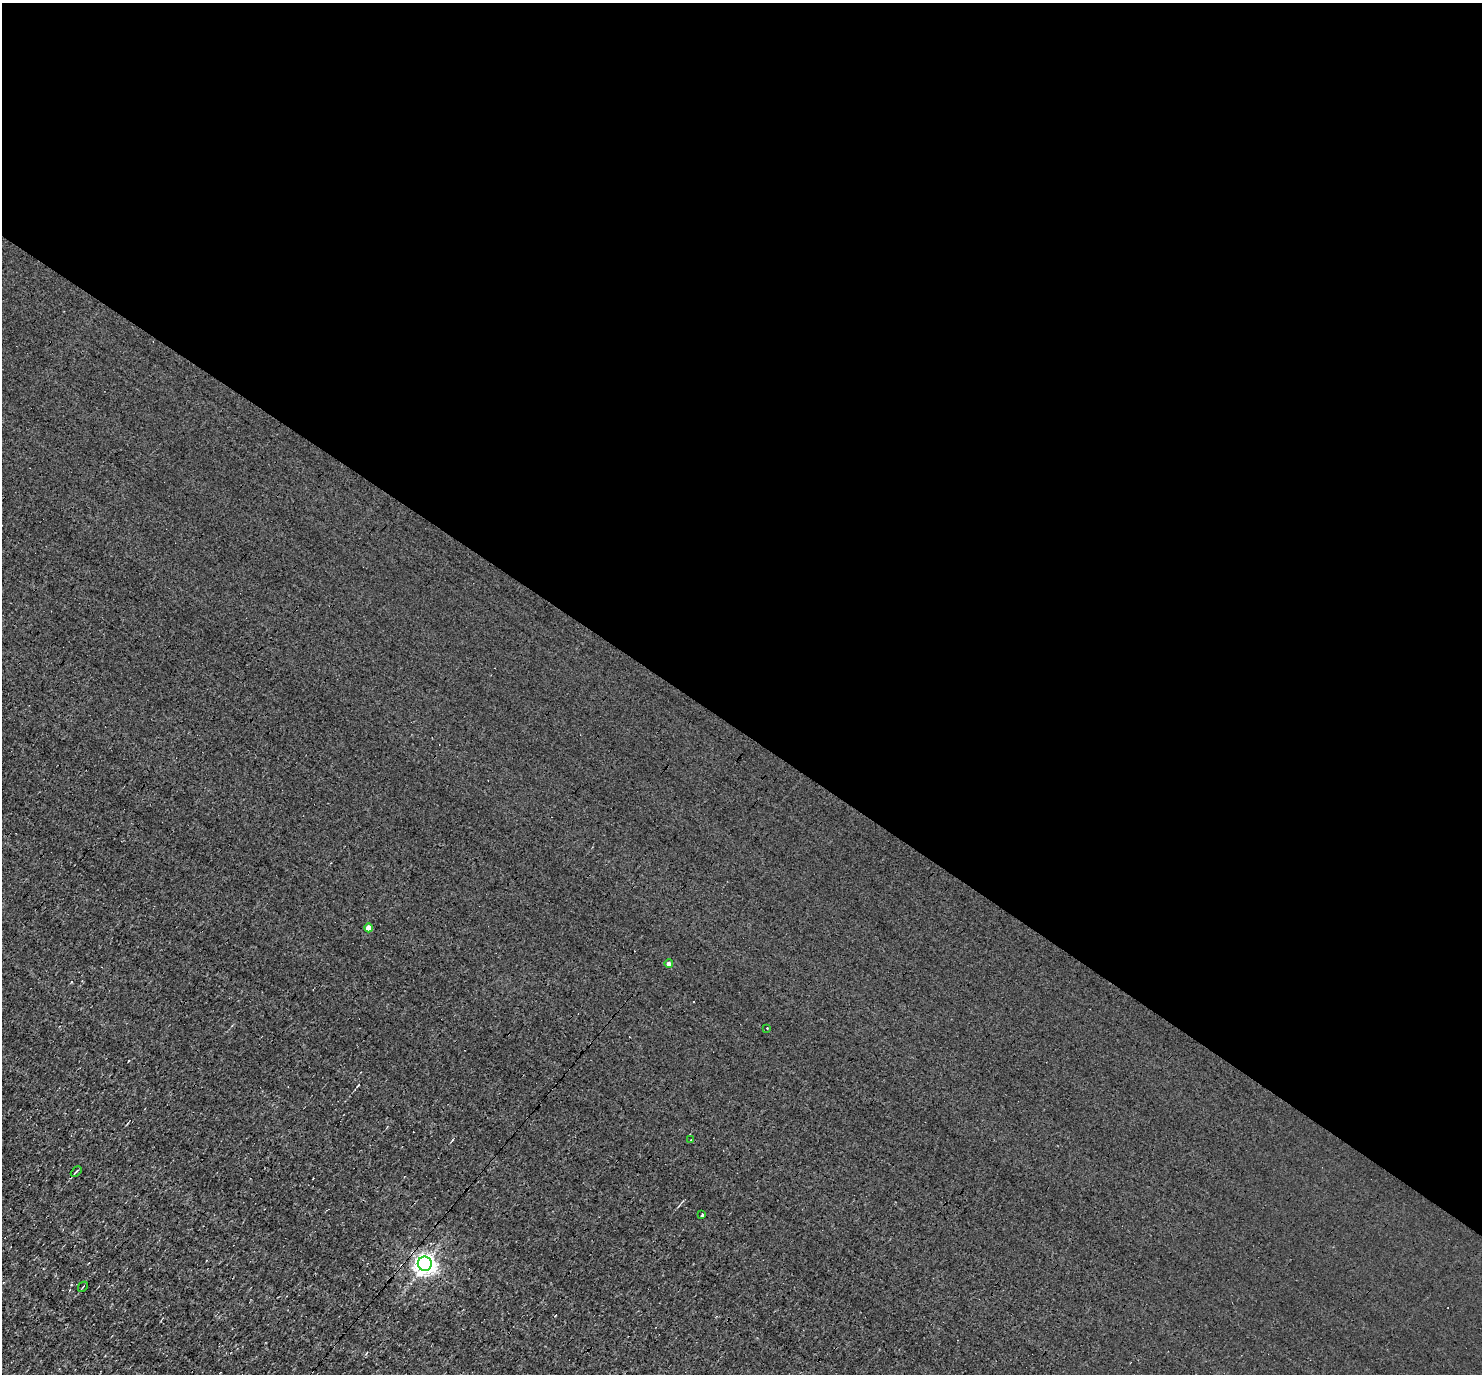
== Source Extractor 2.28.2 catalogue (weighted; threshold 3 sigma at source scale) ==
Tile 3 of 4 x 4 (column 3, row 1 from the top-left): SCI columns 2961-4440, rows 4262-5633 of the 5920 x 5922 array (HDU 1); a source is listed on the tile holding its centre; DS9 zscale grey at full resolution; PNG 1484 x 1376 px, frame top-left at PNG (2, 3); each listed source drawn as its Kron ellipse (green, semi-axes under 4 px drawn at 4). Shown black and unused: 53% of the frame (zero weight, under 3 of 4 exposures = <1% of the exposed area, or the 3 px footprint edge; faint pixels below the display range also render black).
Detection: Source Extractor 2.28.2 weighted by HDU 2 'WHT'; one run over the whole footprint, this tile lists its part. Background 0.00285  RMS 0.048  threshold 0.216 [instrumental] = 3 sigma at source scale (4.5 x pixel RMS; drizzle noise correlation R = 1.50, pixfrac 1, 0.05/0.05 arcsec/px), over >= 5 px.
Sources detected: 11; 3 cosmic-ray / hot-pixel residue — neither listed nor drawn; the other 8 listed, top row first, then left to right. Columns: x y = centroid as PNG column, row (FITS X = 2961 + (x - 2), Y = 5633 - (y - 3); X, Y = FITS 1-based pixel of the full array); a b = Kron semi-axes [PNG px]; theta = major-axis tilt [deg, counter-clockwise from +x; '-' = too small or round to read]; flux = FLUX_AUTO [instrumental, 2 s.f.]
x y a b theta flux
368 928 4 4 - 47
669 964 4 4 - 17
767 1028 3 2 - 5.6
691 1140 3 3 - 28
76 1171 6 2 44 6.7
702 1215 4 3 - 14
425 1264 7 7 - 2800
83 1287 5 2 - 3.3
Overlapping masked pixels (flux is a lower limit): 1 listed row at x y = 425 1264